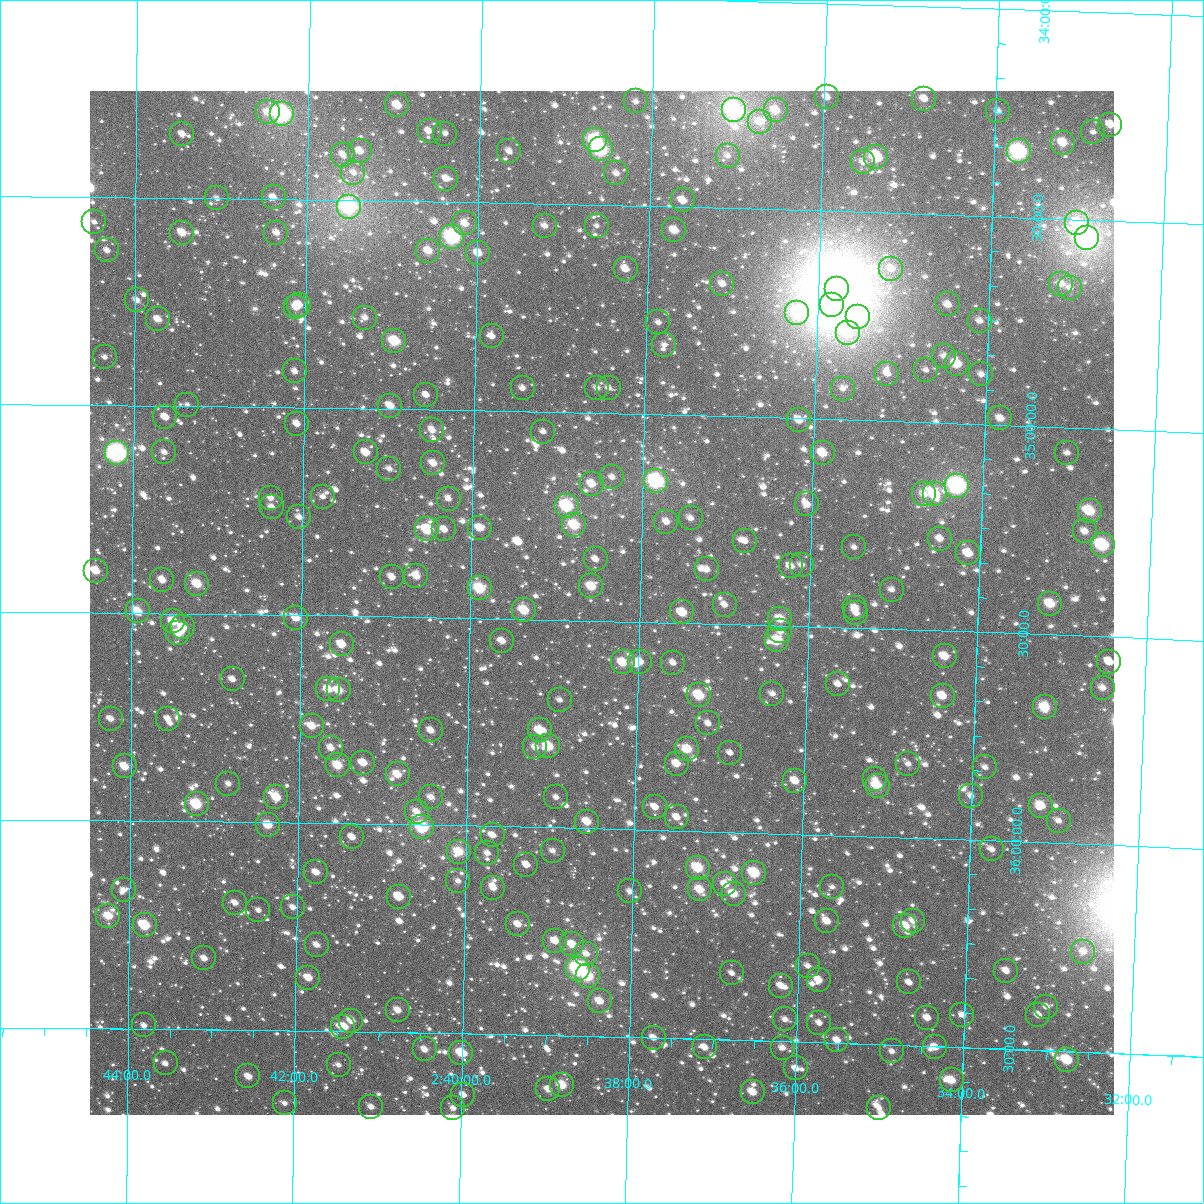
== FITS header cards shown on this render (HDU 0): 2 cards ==
NAXIS1  =                 1024
NAXIS2  =                 1024

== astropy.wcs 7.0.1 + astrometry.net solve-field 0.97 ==
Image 1024 x 1024 px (HDU 0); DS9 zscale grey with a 90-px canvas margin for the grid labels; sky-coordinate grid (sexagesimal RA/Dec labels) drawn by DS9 from the SOLVED WCS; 273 Tycho-2 reference stars matched to detected sources circled (green)
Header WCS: RA---TAN-SIP/DEC--TAN-SIP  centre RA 02:38:27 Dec +35:27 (39.61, +35.46 deg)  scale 8.66 arcsec/px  FOV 147.8' x 147.9'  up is +179 deg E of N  parity flipped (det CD > 0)
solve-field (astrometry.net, Tycho-2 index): VERIFIED the header's WCS against the Tycho-2 star catalogue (verified at 6 index scales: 13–273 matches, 0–1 conflicts across passes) and refined it, rather than solving blind
Solved WCS: RA---TAN-SIP/DEC--TAN-SIP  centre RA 02:38:27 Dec +35:27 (39.61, +35.46 deg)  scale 8.66 arcsec/px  FOV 147.8' x 147.9'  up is +179 deg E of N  parity flipped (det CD > 0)
The solver's refit moves the header's centre by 0.41 arcsec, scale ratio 1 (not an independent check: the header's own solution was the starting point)
Tycho-2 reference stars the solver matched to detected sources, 273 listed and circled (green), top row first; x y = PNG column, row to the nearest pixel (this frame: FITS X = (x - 90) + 1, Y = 1024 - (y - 91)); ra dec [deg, ICRS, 3 dp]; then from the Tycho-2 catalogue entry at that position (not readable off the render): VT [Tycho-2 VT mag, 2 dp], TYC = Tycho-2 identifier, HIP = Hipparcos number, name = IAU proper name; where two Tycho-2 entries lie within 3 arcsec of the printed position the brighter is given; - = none
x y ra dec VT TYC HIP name
827 97 38.991 +34.226 11.04 2332-1576-1 - -
924 99 38.709 +34.223 10.97 2332-2063-1 - -
636 101 39.547 +34.249 11.22 2332-768-1 - -
397 105 40.241 +34.269 10.03 2332-1599-1 - -
734 110 39.260 +34.264 7.44 2332-1426-1 12193 -
776 110 39.140 +34.261 10.29 2332-812-1 - -
998 111 38.492 +34.246 11.48 2332-1680-1 - -
268 112 40.618 +34.292 10.82 2333-457-1 - -
282 114 40.577 +34.295 7.06 2333-450-1 12628 -
760 122 39.184 +34.291 11.52 2332-1945-1 - -
1110 125 38.165 +34.269 10.70 2331-1859-1 - -
430 131 40.145 +34.331 11.70 2332-1686-1 - -
1093 132 38.214 +34.288 11.79 2331-851-1 - -
182 134 40.866 +34.346 11.10 2333-325-1 - -
445 134 40.100 +34.336 12.13 2332-1876-1 - -
595 140 39.663 +34.343 8.49 2332-240-1 - -
1063 143 38.300 +34.317 9.86 2332-1148-1 - -
601 149 39.646 +34.366 8.00 2332-822-1 12314 -
360 151 40.348 +34.381 10.67 2332-1178-1 - -
509 151 39.913 +34.375 10.95 2332-408-1 - -
1019 151 38.428 +34.341 7.70 2332-1054-1 - -
343 155 40.396 +34.390 11.19 2332-292-1 - -
728 156 39.276 +34.374 11.68 2332-1084-1 - -
876 157 38.842 +34.366 8.78 2332-1543-1 12052 -
863 162 38.880 +34.380 11.13 2332-522-1 - -
353 173 40.365 +34.433 11.50 2332-1474-1 - -
616 173 39.599 +34.423 11.22 2332-24-1 - -
446 179 40.094 +34.444 10.72 2332-1070-1 - -
274 197 40.597 +34.496 11.10 2333-129-1 - -
217 198 40.763 +34.500 11.80 2333-289-1 - -
683 200 39.403 +34.484 10.57 2332-1653-1 - -
349 207 40.377 +34.516 8.09 2332-674-1 12557 -
94 222 41.120 +34.560 11.77 2333-544-1 - -
465 223 40.038 +34.551 10.50 2332-490-1 - -
1077 223 38.250 +34.508 9.64 2332-1889-1 - -
545 226 39.805 +34.553 11.22 2332-1770-1 - -
597 226 39.653 +34.550 11.50 2332-102-1 - -
674 230 39.425 +34.556 10.19 2332-308-1 - -
182 233 40.863 +34.583 10.17 2333-456-1 - -
276 233 40.588 +34.581 10.96 2333-161-1 - -
452 237 40.073 +34.585 7.70 2332-1630-1 12450 -
1087 238 38.219 +34.542 5.95 2331-1545-1 11840 -
107 250 41.082 +34.628 11.36 2333-1163-1 - -
428 251 40.143 +34.618 10.26 2332-1372-1 - -
478 253 39.997 +34.621 10.49 2332-2170-1 - -
626 269 39.565 +34.652 10.52 2332-2047-1 - -
891 269 38.789 +34.633 11.45 2332-1537-1 - -
722 284 39.281 +34.682 10.81 2332-1568-1 - -
1061 284 38.290 +34.656 11.34 2332-1032-1 - -
1070 288 38.266 +34.664 11.38 2332-1778-1 - -
837 289 38.945 +34.688 5.57 2332-2197-1 12086 -
137 300 40.993 +34.747 11.59 2333-127-1 - -
948 304 38.619 +34.715 10.77 2332-248-1 - -
299 305 40.519 +34.753 10.90 2333-85-1 - -
832 305 38.959 +34.725 6.75 2332-64-1 12091 -
296 307 40.527 +34.759 11.15 2333-408-1 - -
797 313 39.059 +34.748 9.42 2332-246-1 - -
858 317 38.882 +34.753 9.38 2332-1585-1 - -
365 318 40.325 +34.782 11.54 2332-544-1 - -
158 319 40.931 +34.792 10.62 2333-357-1 - -
980 321 38.525 +34.751 11.08 2332-294-1 - -
658 322 39.465 +34.778 11.43 2332-1200-1 - -
848 333 38.911 +34.793 10.62 2332-1050-1 - -
492 336 39.952 +34.821 10.91 2332-854-1 - -
394 341 40.240 +34.837 9.64 2332-1270-1 - -
664 345 39.446 +34.832 11.71 2332-392-1 - -
944 356 38.625 +34.839 11.39 2332-1678-1 - -
105 357 41.086 +34.885 11.46 2333-932-1 - -
957 364 38.588 +34.857 9.58 2332-1036-1 - -
926 370 38.678 +34.875 11.74 2332-1508-1 - -
295 371 40.528 +34.914 11.24 2333-448-1 - -
887 374 38.790 +34.886 11.03 2332-318-1 - -
981 374 38.515 +34.880 11.26 2332-1024-1 - -
523 388 39.859 +34.944 11.60 2332-472-1 - -
597 388 39.641 +34.940 11.03 2332-466-1 - -
609 388 39.607 +34.939 12.04 2332-48-1 - -
843 389 38.919 +34.926 11.96 2332-82-1 - -
426 395 40.142 +34.966 11.61 2332-700-1 - -
187 405 40.842 +34.998 11.84 2333-236-1 - -
390 406 40.247 +34.993 10.34 2332-162-1 - -
165 417 40.907 +35.028 10.96 2333-304-1 - -
1000 418 38.454 +34.985 10.62 2332-178-1 - -
799 420 39.046 +35.005 11.08 2332-1407-1 - -
297 424 40.520 +35.039 11.05 2333-300-1 - -
432 430 40.122 +35.050 10.92 2332-1225-1 - -
543 432 39.796 +35.048 11.68 2332-1175-1 - -
164 452 40.909 +35.112 11.64 2333-330-1 - -
366 452 40.315 +35.106 10.31 2332-1145-1 - -
117 453 41.048 +35.115 7.22 2333-677-1 12776 -
823 453 38.972 +35.083 9.71 2332-1075-1 12096 -
1067 453 38.255 +35.062 11.44 2332-1247-1 - -
433 463 40.117 +35.129 10.44 2332-789-1 - -
389 469 40.246 +35.145 11.43 2332-577-1 - -
612 477 39.590 +35.153 12.01 2332-1375-1 - -
656 481 39.461 +35.161 7.60 2332-429-1 12259 -
592 484 39.649 +35.170 10.12 2332-805-1 - -
957 486 38.574 +35.150 7.37 2332-897-1 11959 -
924 494 38.672 +35.173 10.85 2332-467-1 - -
935 494 38.639 +35.173 9.11 2332-469-1 - -
323 497 40.440 +35.214 11.70 2332-1289-1 - -
271 498 40.594 +35.219 11.50 2333-272-1 - -
449 499 40.070 +35.214 11.61 2332-303-1 - -
807 504 39.015 +35.207 10.83 2332-1383-1 - -
567 506 39.722 +35.225 8.39 2332-509-1 - -
272 507 40.591 +35.240 11.78 2333-210-1 - -
1090 511 38.182 +35.199 9.16 2331-741-1 - -
299 517 40.510 +35.264 11.11 2333-190-1 - -
691 518 39.356 +35.248 11.32 2332-741-1 - -
666 522 39.427 +35.258 10.72 2332-485-1 - -
574 525 39.698 +35.271 9.32 2332-323-1 - -
480 528 39.977 +35.283 10.69 2332-587-1 - -
427 529 40.131 +35.289 9.07 2332-991-1 12467 -
444 529 40.081 +35.288 11.20 2332-263-1 - -
1085 531 38.194 +35.249 11.34 2331-666-1 - -
940 539 38.620 +35.279 10.97 2332-951-1 - -
745 541 39.195 +35.299 11.40 2332-499-1 - -
1103 545 38.140 +35.280 8.53 2331-512-1 - -
854 547 38.872 +35.306 11.73 2332-555-1 - -
968 553 38.535 +35.312 10.04 2332-357-1 - -
596 559 39.633 +35.352 11.60 2332-985-1 - -
802 565 39.025 +35.353 11.49 2332-425-1 - -
791 566 39.057 +35.357 10.67 2332-1313-1 - -
707 569 39.305 +35.370 10.90 2332-927-1 - -
96 571 41.107 +35.399 10.17 2333-553-1 - -
416 576 40.162 +35.401 10.32 2332-1099-1 - -
392 577 40.234 +35.404 10.84 2332-967-1 - -
162 580 40.911 +35.420 10.78 2333-66-1 - -
197 584 40.808 +35.428 9.66 2333-176-1 - -
591 586 39.644 +35.417 9.68 2332-259-1 - -
480 588 39.974 +35.428 9.07 2332-287-1 12423 -
892 590 38.757 +35.405 11.26 2332-631-1 - -
1050 604 38.288 +35.427 9.56 2332-637-1 - -
725 605 39.249 +35.453 11.36 2332-219-1 - -
855 608 38.864 +35.452 11.04 2332-133-1 - -
524 610 39.840 +35.478 9.41 2332-379-1 - -
138 611 40.983 +35.496 9.74 2333-36-1 - -
682 612 39.374 +35.475 9.98 2332-47-1 - -
856 613 38.859 +35.464 11.13 2332-21-1 - -
296 618 40.514 +35.507 10.37 2333-394-1 - -
780 619 39.084 +35.484 9.96 2332-725-1 - -
173 621 40.877 +35.519 10.13 2333-172-1 - -
183 627 40.849 +35.533 10.35 2333-226-1 - -
780 631 39.082 +35.513 11.01 2332-615-1 - -
178 633 40.862 +35.547 10.10 2333-194-1 - -
777 640 39.091 +35.536 9.36 2332-233-1 - -
502 641 39.904 +35.554 10.89 2332-565-1 - -
342 644 40.378 +35.569 10.16 2332-187-1 - -
945 656 38.594 +35.561 10.18 2332-373-1 - -
623 662 39.546 +35.599 9.88 2332-277-1 - -
640 662 39.495 +35.596 10.50 2332-311-1 - -
1109 662 38.108 +35.560 11.42 2331-124-1 - -
673 663 39.397 +35.596 11.41 2332-449-1 - -
233 679 40.700 +35.656 11.51 2337-37-1 - -
838 684 38.907 +35.637 11.46 2336-509-1 - -
1103 688 38.124 +35.624 10.81 2331-176-1 - -
328 689 40.417 +35.677 10.15 2336-595-1 - -
339 690 40.386 +35.680 9.94 2336-137-1 - -
772 694 39.101 +35.664 11.23 2336-169-1 - -
699 695 39.318 +35.673 9.29 2336-89-1 - -
943 696 38.597 +35.657 9.98 2336-593-1 - -
560 700 39.730 +35.693 11.86 2336-455-1 - -
1045 707 38.293 +35.676 9.38 2336-1-1 - -
111 719 41.060 +35.754 10.88 2337-695-1 - -
168 719 40.890 +35.753 11.39 2337-704-1 - -
708 723 39.288 +35.740 11.49 2336-243-1 - -
312 726 40.463 +35.767 10.12 2336-589-1 - -
431 730 40.110 +35.772 11.00 2336-109-1 - -
540 730 39.787 +35.767 9.77 2336-669-1 - -
548 746 39.760 +35.805 9.31 2336-185-1 - -
535 747 39.799 +35.808 10.93 2336-105-1 - -
331 748 40.405 +35.819 10.82 2336-241-1 - -
687 749 39.348 +35.803 9.72 2336-547-1 - -
730 753 39.221 +35.809 11.76 2336-357-1 - -
363 763 40.309 +35.853 10.42 2336-203-1 - -
677 764 39.379 +35.839 10.44 2336-43-1 - -
908 764 38.692 +35.823 11.66 2336-467-1 - -
338 765 40.385 +35.860 9.54 2336-609-1 - -
125 766 41.017 +35.869 9.99 2337-463-1 - -
985 767 38.463 +35.825 11.79 2336-649-1 - -
398 774 40.206 +35.880 10.16 2336-5-1 - -
875 779 38.789 +35.862 12.09 2336-119-1 - -
795 781 39.027 +35.873 10.24 2336-411-1 - -
228 784 40.708 +35.908 11.47 2337-319-1 - -
878 786 38.780 +35.879 9.48 2336-231-1 - -
971 796 38.503 +35.895 11.17 2336-229-1 - -
276 797 40.565 +35.939 9.65 2337-675-1 - -
431 797 40.106 +35.933 11.39 2336-2296-1 - -
556 797 39.734 +35.927 11.45 2336-2309-1 - -
197 804 40.802 +35.958 8.92 2337-240-1 - -
1041 806 38.293 +35.912 10.78 2336-2360-1 - -
655 807 39.440 +35.945 11.04 2336-2264-1 - -
417 812 40.147 +35.968 10.82 2336-2248-1 - -
677 817 39.374 +35.968 10.94 2336-2284-1 - -
1059 821 38.240 +35.947 11.54 2335-1580-1 - -
587 822 39.641 +35.984 10.02 2336-2105-1 - -
268 825 40.588 +36.006 9.96 2337-388-1 - -
422 827 40.130 +36.006 8.49 2336-2006-1 12465 -
493 835 39.921 +36.021 10.93 2336-1954-1 - -
352 837 40.338 +36.032 11.01 2336-2067-1 - -
992 849 38.435 +36.022 11.47 2336-1998-1 - -
553 851 39.741 +36.056 11.52 2336-1917-1 - -
459 852 40.020 +36.063 9.47 2336-1881-1 - -
487 853 39.935 +36.064 11.38 2336-1898-1 - -
526 865 39.818 +36.091 10.73 2336-2263-1 - -
698 868 39.308 +36.088 9.13 2336-1854-1 - -
316 872 40.444 +36.118 10.51 2336-1987-1 - -
754 873 39.139 +36.097 9.01 2336-1680-1 - -
458 881 40.020 +36.133 11.41 2336-2211-1 - -
725 884 39.225 +36.126 10.62 2336-1769-1 - -
832 887 38.907 +36.125 11.84 2336-1710-1 - -
493 888 39.916 +36.148 11.03 2336-1937-1 - -
700 889 39.301 +36.140 9.99 2336-1967-1 - -
124 890 41.016 +36.166 11.86 2337-443-1 - -
630 891 39.508 +36.149 11.64 2336-2139-1 - -
734 894 39.199 +36.149 10.16 2336-1886-1 - -
399 897 40.195 +36.173 10.23 2336-1826-1 - -
235 903 40.684 +36.194 11.53 2337-237-1 - -
293 907 40.512 +36.203 11.74 2337-616-1 - -
258 910 40.614 +36.211 11.58 2337-442-1 - -
108 916 41.061 +36.229 9.90 2337-502-1 - -
827 921 38.919 +36.208 10.44 2336-2035-1 - -
913 921 38.661 +36.199 11.09 2336-1595-1 - -
518 924 39.840 +36.234 10.78 2336-1447-1 - -
145 925 40.952 +36.251 11.51 2337-632-1 - -
905 926 38.685 +36.213 10.01 2336-1847-1 - -
555 941 39.727 +36.272 10.62 2336-1994-1 - -
572 944 39.676 +36.280 10.27 2336-1831-1 - -
317 945 40.439 +36.293 11.07 2336-1194-1 - -
1083 952 38.151 +36.260 11.22 2335-1486-1 - -
586 954 39.634 +36.302 11.31 2336-1295-1 - -
204 958 40.774 +36.329 10.97 2337-189-1 - -
808 966 38.972 +36.316 11.77 2336-1246-1 - -
578 969 39.658 +36.339 7.89 2336-1744-1 12321 -
1006 971 38.379 +36.313 10.73 2336-1646-1 - -
732 973 39.198 +36.339 11.88 2336-1453-1 - -
588 976 39.628 +36.356 8.92 2336-2286-1 - -
308 978 40.462 +36.372 10.18 2336-1507-1 - -
819 980 38.938 +36.350 10.83 2336-1221-1 - -
909 982 38.668 +36.349 11.35 2336-1926-1 - -
781 986 39.051 +36.366 11.44 2336-1722-1 - -
600 1001 39.591 +36.415 10.43 2336-1996-1 - -
1046 1007 38.256 +36.395 11.33 2336-1414-1 - -
398 1010 40.193 +36.447 10.63 2336-1359-1 - -
962 1015 38.506 +36.422 11.45 2336-2187-1 - -
1038 1015 38.279 +36.416 11.44 2336-2210-1 - -
927 1018 38.610 +36.432 10.75 2336-2224-1 - -
785 1019 39.035 +36.447 11.46 2336-1291-1 - -
351 1021 40.332 +36.474 10.41 2336-845-1 - -
819 1023 38.933 +36.453 11.45 2336-822-1 - -
144 1025 40.951 +36.492 11.67 2337-579-1 - -
343 1027 40.355 +36.489 9.88 2336-1343-1 - -
654 1038 39.427 +36.500 11.04 2336-1553-1 - -
837 1040 38.878 +36.493 10.80 2336-1309-1 - -
705 1047 39.273 +36.520 11.54 2336-850-1 - -
935 1047 38.584 +36.502 10.55 2336-823-1 - -
783 1048 39.040 +36.515 10.92 2336-808-1 - -
425 1049 40.110 +36.540 10.94 2336-907-1 - -
892 1051 38.713 +36.516 11.50 2336-1233-1 - -
461 1053 40.002 +36.546 9.86 2336-2320-1 - -
1067 1060 38.188 +36.521 9.21 2335-1855-1 - -
166 1063 40.886 +36.583 11.68 2337-62-1 - -
339 1065 40.368 +36.580 12.22 2336-1711-1 - -
796 1068 38.999 +36.564 11.46 2336-1312-1 - -
248 1076 40.637 +36.612 10.51 2337-357-1 - -
952 1080 38.531 +36.581 9.98 2336-849-1 - -
562 1085 39.697 +36.619 9.61 2336-620-1 - -
548 1089 39.738 +36.629 10.98 2336-1775-1 - -
753 1092 39.125 +36.624 10.77 2336-1304-1 - -
463 1095 39.992 +36.647 10.93 2336-1168-1 - -
285 1103 40.527 +36.675 11.77 2337-405-1 - -
371 1107 40.268 +36.680 11.55 2336-1651-1 - -
453 1108 40.021 +36.680 11.88 2336-1278-1 - -
879 1108 38.745 +36.652 12.00 2336-925-1 - -